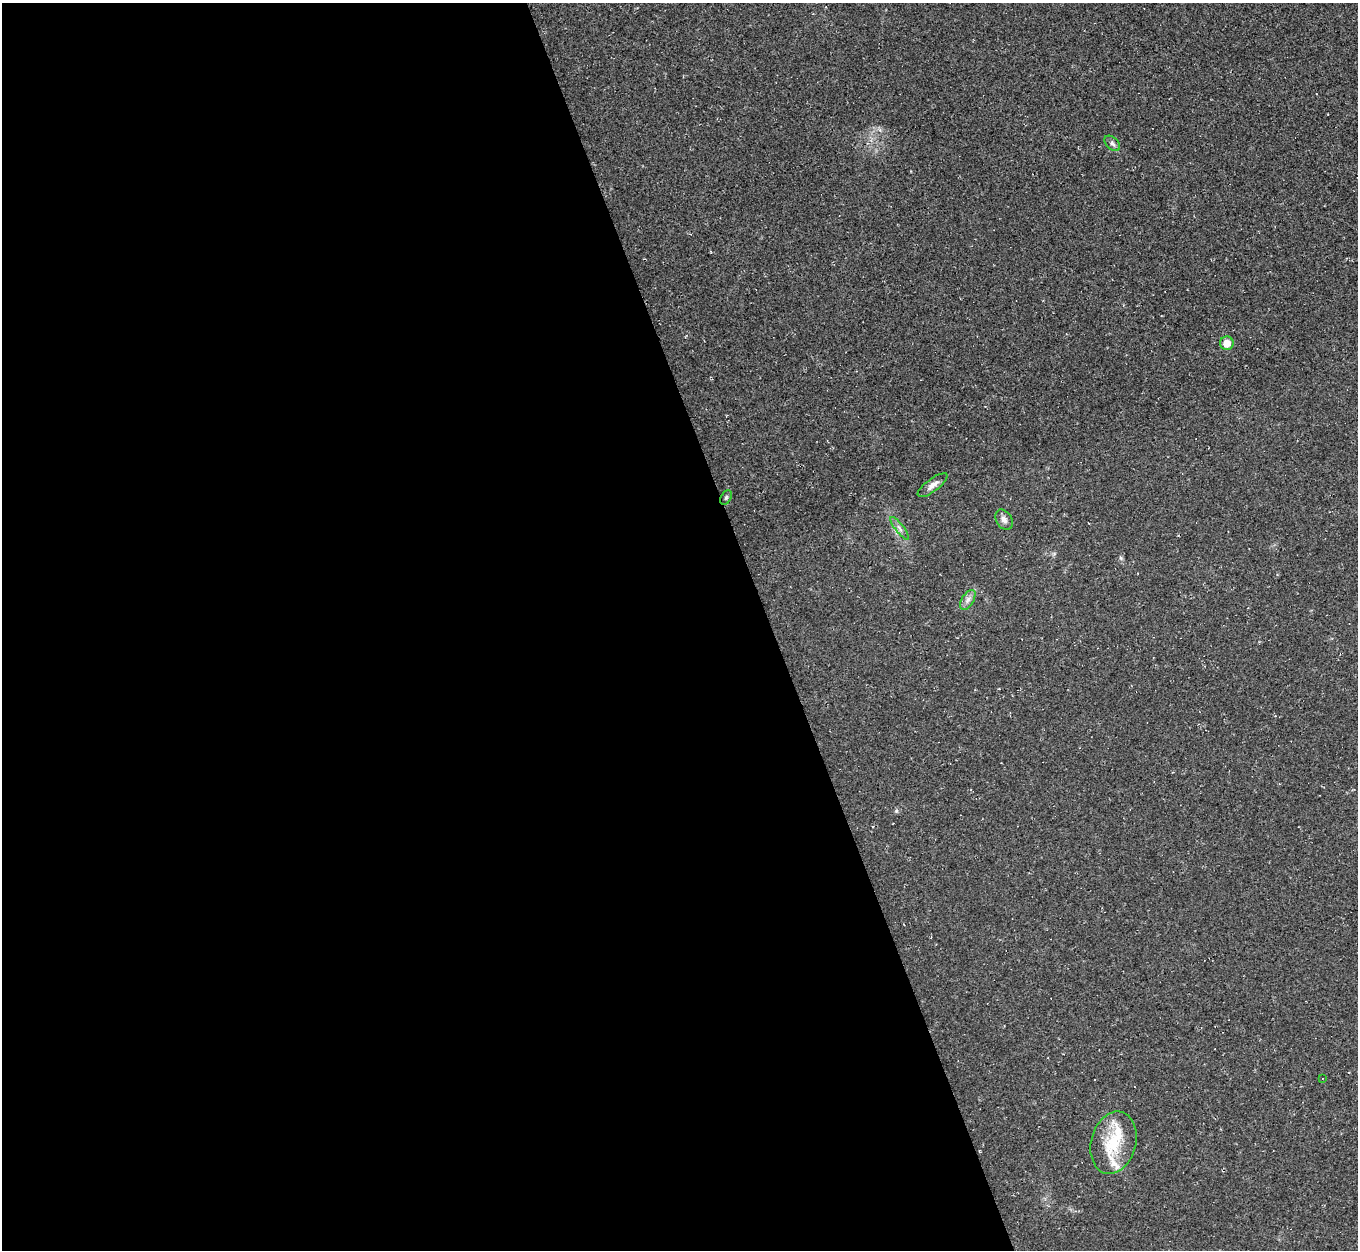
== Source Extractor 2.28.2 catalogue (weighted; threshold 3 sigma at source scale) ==
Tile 9 of 4 x 4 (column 1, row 3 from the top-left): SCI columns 1-1356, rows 1395-2642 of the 5425 x 5410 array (HDU 1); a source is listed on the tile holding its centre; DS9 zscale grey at full resolution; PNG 1360 x 1252 px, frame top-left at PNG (2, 3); each listed source drawn as its Kron ellipse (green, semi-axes under 4 px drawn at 4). Shown black and unused: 57% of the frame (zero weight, under 2 of 3 exposures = <1% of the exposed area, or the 3 px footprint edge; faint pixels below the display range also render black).
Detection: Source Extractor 2.28.2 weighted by HDU 2 'WHT'; one run over the whole footprint, this tile lists its part. Background 0.0453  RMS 0.0067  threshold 0.03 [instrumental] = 3 sigma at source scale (4.5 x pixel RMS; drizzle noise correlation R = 1.50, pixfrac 1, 0.05/0.05 arcsec/px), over >= 5 px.
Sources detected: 11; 2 inside a brighter listed object's ellipse — not listed separately; the other 9 listed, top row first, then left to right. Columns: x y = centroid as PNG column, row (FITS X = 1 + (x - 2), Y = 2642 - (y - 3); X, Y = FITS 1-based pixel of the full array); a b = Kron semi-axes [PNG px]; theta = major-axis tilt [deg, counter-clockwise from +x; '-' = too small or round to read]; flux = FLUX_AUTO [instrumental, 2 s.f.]
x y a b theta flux
1112 143 9 6 -45 1.9
1227 343 7 7 - 8.6
933 485 18 6 37 3.6
726 497 8 5 63 1.3
1004 520 11 7 -60 3
900 528 14 4 -52 2.3
968 600 11 6 58 2.9
1323 1078 3 2 - 0.44
1113 1143 32 22 75 27